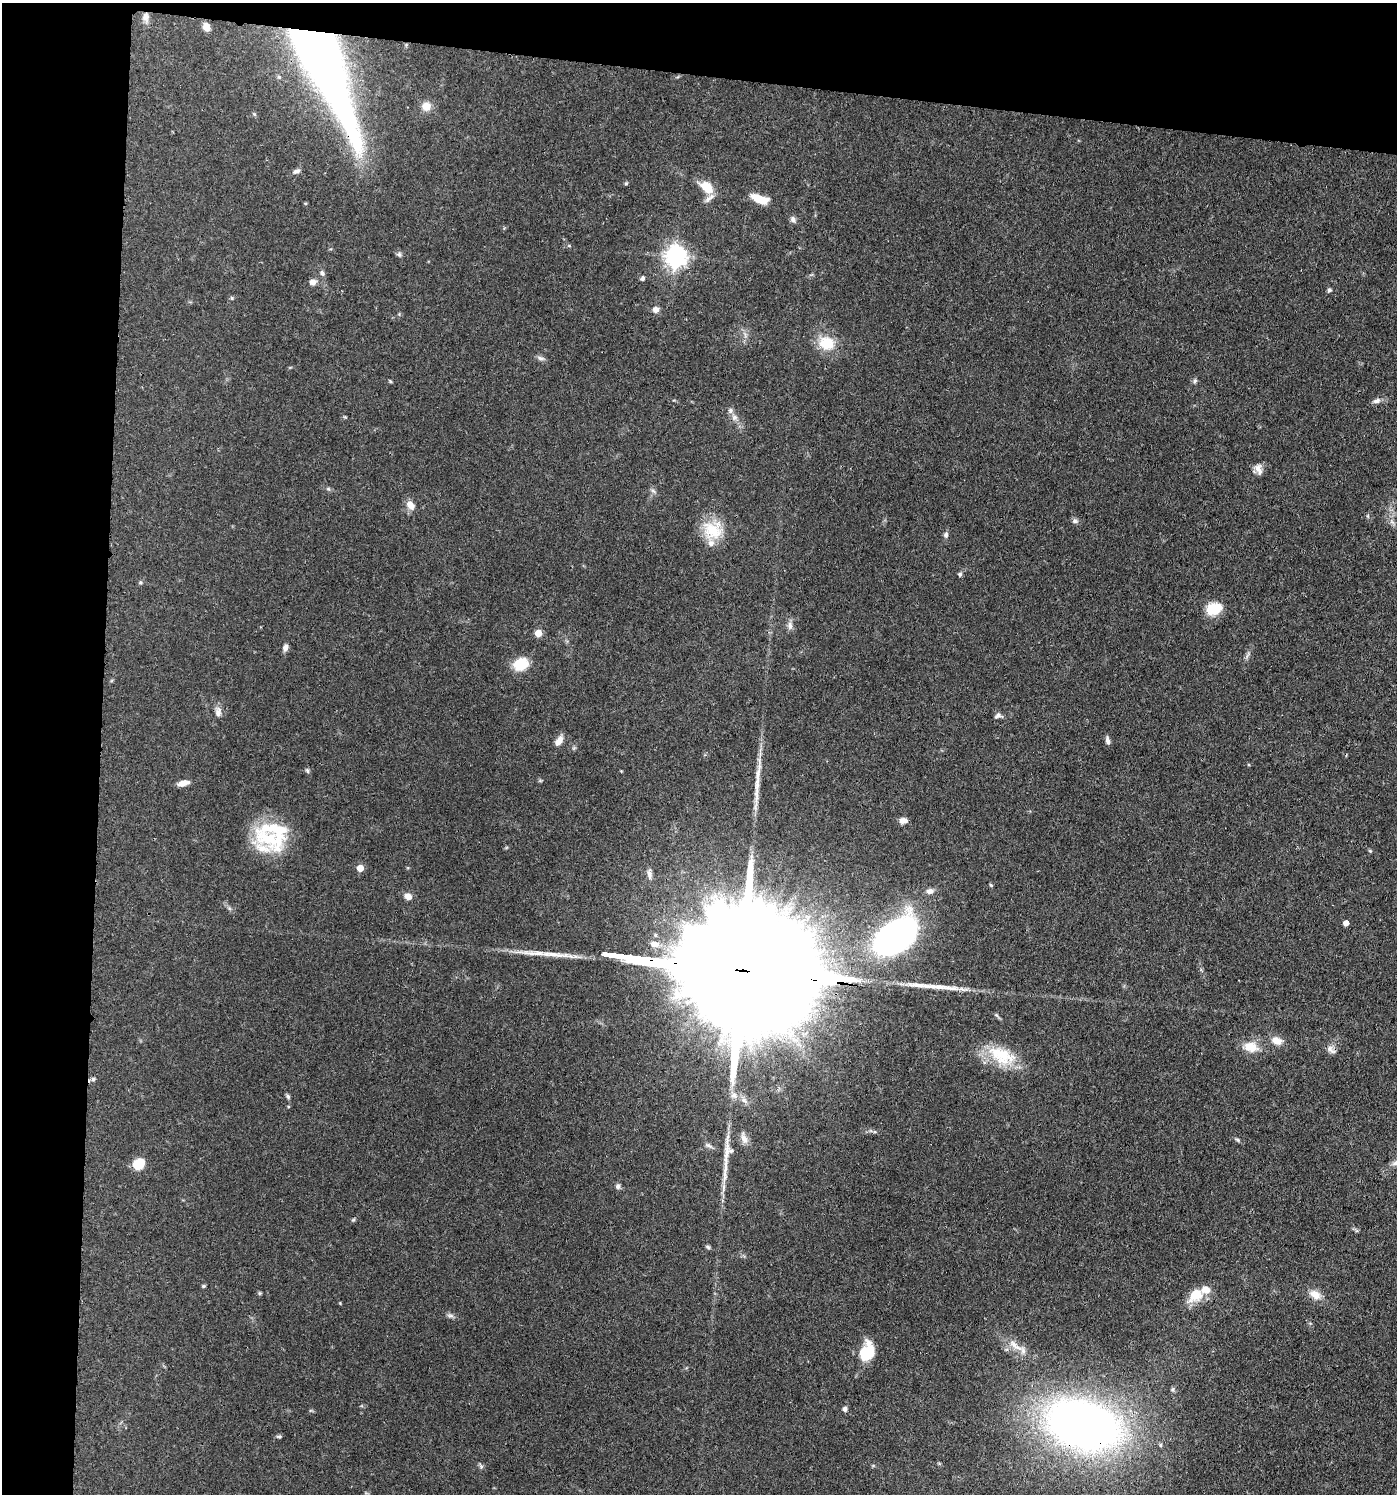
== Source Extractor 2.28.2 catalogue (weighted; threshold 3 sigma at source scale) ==
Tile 1 of 3 x 3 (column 1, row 1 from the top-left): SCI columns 284-1678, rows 3060-4551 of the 4642 x 4621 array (HDU 1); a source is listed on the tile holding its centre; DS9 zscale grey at full resolution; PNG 1399 x 1496 px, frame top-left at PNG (2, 3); no overlay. Shown black and unused: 12% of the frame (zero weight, under 3 of 4 exposures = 9% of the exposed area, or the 3 px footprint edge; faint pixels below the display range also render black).
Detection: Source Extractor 2.28.2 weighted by HDU 2 'WHT'; one run over the whole footprint, this tile lists its part. Background 0.126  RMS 0.0054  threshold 0.0244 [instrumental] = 3 sigma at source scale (4.5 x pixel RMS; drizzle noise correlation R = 1.50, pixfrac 1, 0.05/0.05 arcsec/px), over >= 5 px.
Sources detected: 98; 1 inside a brighter object's white glare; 3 long thin detections or spike segments (spike, bleed or trail) — not listed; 8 inside a brighter listed object's ellipse — not listed separately; the other 86 listed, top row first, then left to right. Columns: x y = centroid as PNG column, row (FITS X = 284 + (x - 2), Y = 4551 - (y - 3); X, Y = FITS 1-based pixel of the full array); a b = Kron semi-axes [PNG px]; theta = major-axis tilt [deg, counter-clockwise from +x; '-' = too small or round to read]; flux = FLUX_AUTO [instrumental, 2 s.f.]
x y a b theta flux
146 17 12 9 83 3.2
206 27 8 7 - 4.7
321 61 108 25 -65 510
426 106 11 11 - 4.7
254 114 6 4 -44 0.69
296 171 10 6 24 1.7
626 183 5 4 - 0.67
707 187 17 11 -42 10
760 199 17 7 -17 12
305 203 5 3 - 0.49
793 219 8 6 -76 1.7
569 246 5 3 - 0.56
399 254 8 6 -54 1.2
676 256 8 7 - 360
322 273 8 6 -47 1.4
642 278 5 5 - 1.7
313 282 9 7 13 2.5
1329 290 6 5 - 1.2
232 298 5 4 - 0.74
655 309 8 8 - 2.6
827 343 7 7 - 26
540 358 9 6 -20 1.7
390 381 5 3 - 0.6
1195 381 6 5 - 1
1376 401 11 6 22 2
734 417 9 7 -45 2.4
1258 469 14 8 -68 3.5
653 491 8 4 -37 1.1
410 505 12 9 -52 4.4
1368 516 6 3 -71 0.66
1075 521 8 6 13 1.4
1392 522 8 4 -36 1.3
712 530 27 23 -20 18
946 535 8 6 -86 1.4
960 574 5 5 - 1.1
140 582 5 5 - 0.76
1214 609 16 12 15 14
790 625 10 7 -84 2.4
538 633 5 5 - 9.5
285 647 9 6 71 2.4
521 664 13 10 23 18
218 712 13 9 89 3.1
998 715 10 6 5 1.8
1107 740 11 5 -80 1.8
559 741 14 7 55 4
307 770 7 5 -73 0.97
183 783 13 6 15 4
903 821 9 6 0 2.9
276 831 44 34 -36 33
1370 851 5 4 - 0.6
360 868 5 5 - 8.5
649 874 16 6 -87 2.5
991 885 4 4 - 0.81
930 891 10 8 6 2.4
408 896 9 7 -28 3.3
1346 923 5 5 - 3.1
896 936 49 29 38 150
606 954 6 3 -2 350
740 970 114 26 -7 51000
1277 1041 13 9 -20 5.4
1251 1047 19 13 -12 8.9
1331 1049 15 7 -40 2.7
1001 1055 39 20 -26 22
93 1079 6 5 - 0.98
734 1095 9 8 - 3.1
288 1096 7 5 -63 1
744 1100 11 6 -32 2.4
744 1138 17 8 -66 4
1237 1140 6 4 -31 0.84
709 1146 11 5 -29 1.8
727 1150 50 7 86 12
1395 1163 11 6 29 2.6
138 1164 14 11 40 9.2
618 1186 7 6 - 1.5
353 1220 6 4 43 0.69
708 1247 7 4 -45 0.89
203 1286 5 4 - 0.7
1195 1294 16 12 44 13
1315 1295 16 11 -34 5.4
450 1316 10 4 0 1.4
1015 1345 26 8 -38 6.5
867 1352 24 16 66 15
845 1409 6 5 - 1.7
1084 1425 54 34 -17 450
279 1436 8 4 0 0.84
1160 1445 5 4 - 0.76
Overlapping masked pixels (flux is a lower limit): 3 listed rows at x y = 321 61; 740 970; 1084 1425
Isophote crosses this tile's border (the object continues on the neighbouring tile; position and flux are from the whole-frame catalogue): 1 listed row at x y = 1395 1163